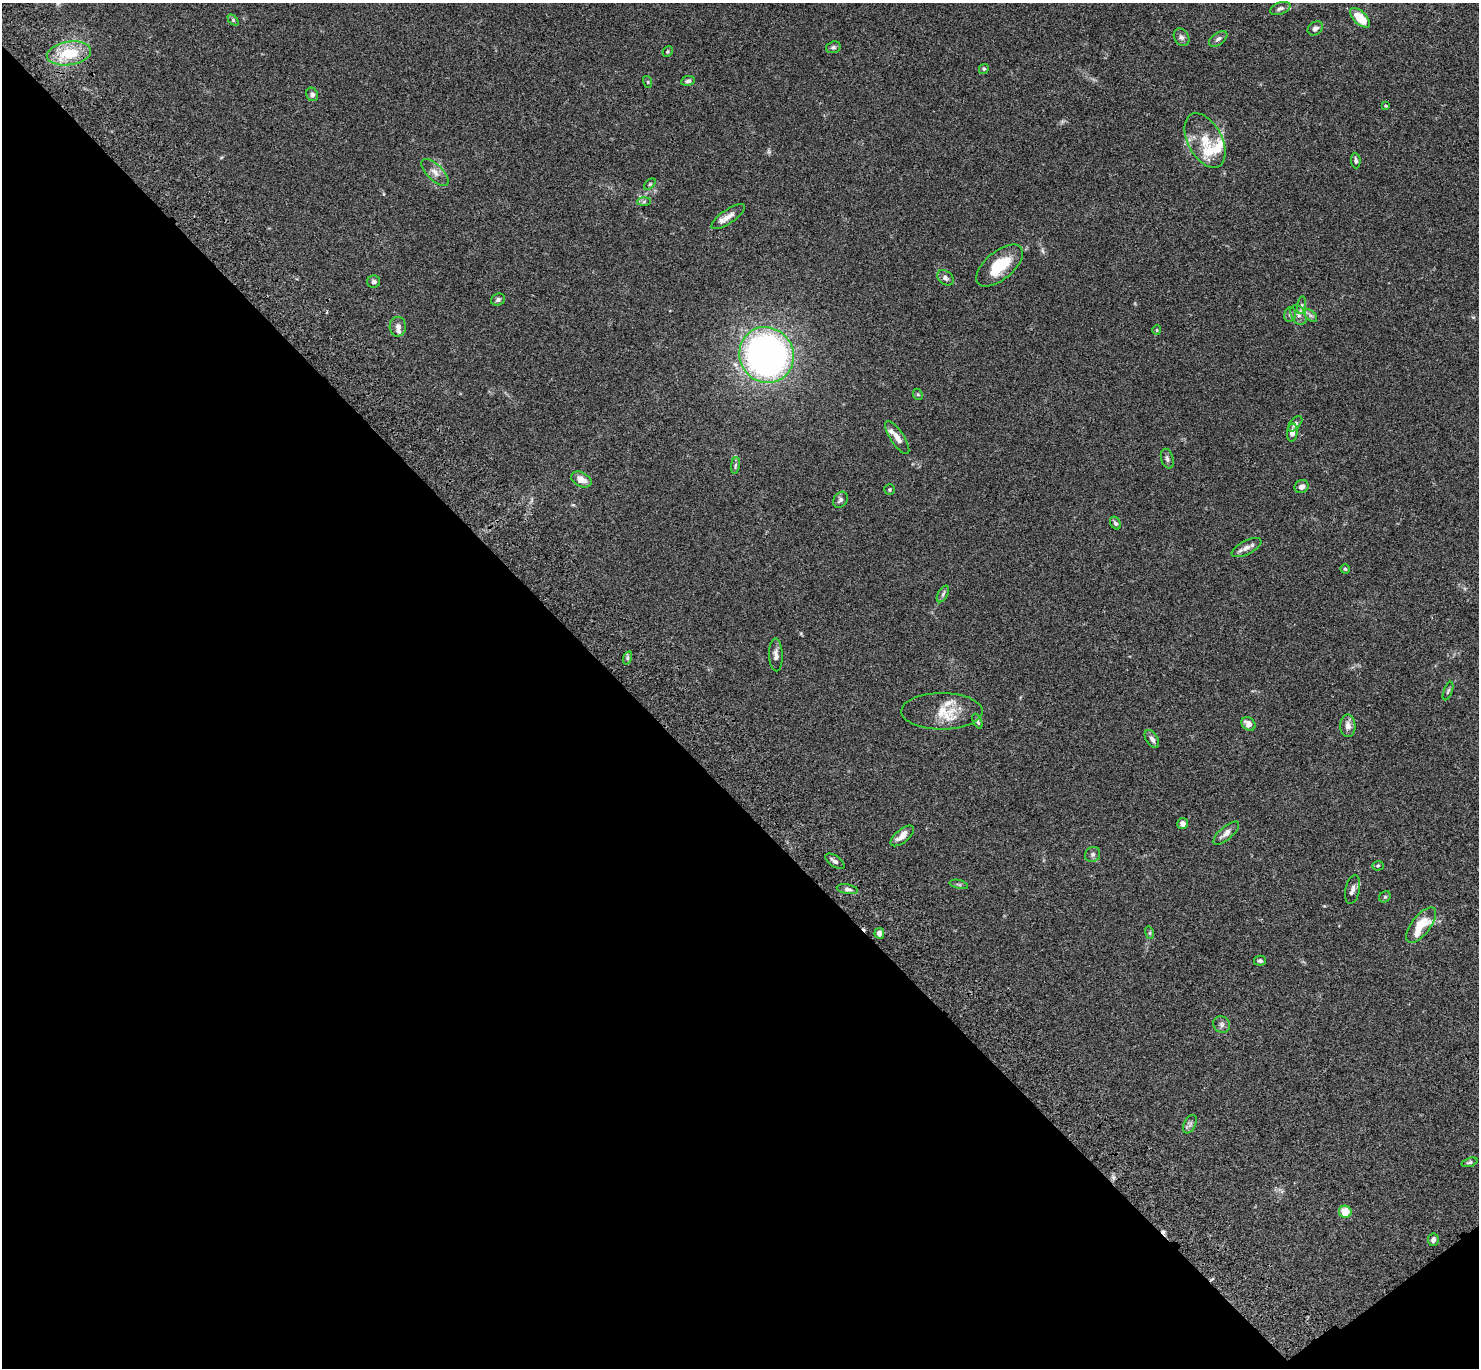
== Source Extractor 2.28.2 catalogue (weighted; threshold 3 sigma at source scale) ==
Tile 14 of 4 x 4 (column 2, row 4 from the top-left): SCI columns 1579-3055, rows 384-1749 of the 6110 x 6090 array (HDU 1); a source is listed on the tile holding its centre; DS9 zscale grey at full resolution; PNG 1481 x 1370 px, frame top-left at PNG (2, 3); each listed source drawn as its Kron ellipse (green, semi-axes under 4 px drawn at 4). Shown black and unused: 43% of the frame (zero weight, under 3 of 4 exposures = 6% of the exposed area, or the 3 px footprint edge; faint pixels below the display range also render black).
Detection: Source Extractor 2.28.2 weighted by HDU 2 'WHT'; one run over the whole footprint, this tile lists its part. Background 0.0588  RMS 0.0052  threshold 0.0236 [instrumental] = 3 sigma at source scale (4.5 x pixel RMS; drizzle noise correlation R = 1.50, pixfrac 1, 0.05/0.05 arcsec/px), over >= 5 px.
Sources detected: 81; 1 too faint to see at this stretch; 2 cosmic-ray / hot-pixel residue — neither listed nor drawn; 6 inside a brighter listed object's ellipse — not listed separately; the other 72 listed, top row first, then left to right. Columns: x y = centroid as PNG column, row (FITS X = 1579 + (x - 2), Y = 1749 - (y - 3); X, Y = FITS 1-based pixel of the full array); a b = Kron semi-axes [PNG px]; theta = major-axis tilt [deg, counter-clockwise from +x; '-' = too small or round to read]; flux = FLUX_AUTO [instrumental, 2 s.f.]
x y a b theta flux
1280 8 10 5 21 1.5
1360 18 12 6 -45 11
233 20 6 4 -47 0.72
1315 28 8 6 35 1.8
1181 37 9 7 -57 1.8
1218 39 10 6 36 1.8
833 47 7 5 18 1.1
668 51 5 5 - 0.67
69 53 22 11 8 18
984 69 5 4 - 0.7
688 81 7 5 8 1.2
648 82 6 4 -72 0.61
312 94 7 6 - 1.5
1385 106 4 3 - 0.57
1205 140 29 17 -62 12
1356 160 8 4 -85 1.2
435 172 17 8 -44 3.6
650 184 7 4 45 0.71
644 202 7 4 2 0.9
728 217 20 7 35 4.3
1000 266 28 14 40 17
945 278 9 6 -39 1.8
374 281 6 6 - 1.4
498 299 7 5 25 1.3
1301 305 9 4 81 1.3
1290 314 7 5 75 1.2
1298 315 10 7 -60 2.4
1311 315 8 5 -44 1.3
398 327 10 8 88 2.2
1157 330 5 4 - 0.53
766 355 28 26 -56 230
918 394 6 4 -66 0.76
1295 424 9 5 48 1.5
1292 433 9 5 85 2.8
897 438 19 7 -56 3.9
1167 459 10 6 -74 1.7
735 465 8 4 81 0.97
581 480 11 7 -25 4.6
1301 487 7 6 - 2.1
890 490 5 5 - 0.71
840 500 8 6 51 1.6
1115 523 7 5 -58 0.97
1246 548 16 7 27 3
1345 569 4 4 - 0.64
943 594 9 5 60 1.3
776 655 16 7 -88 2.6
627 658 7 4 71 0.97
1448 691 10 4 69 0.86
942 711 41 18 0 13
977 721 8 4 -67 1.2
1248 724 8 6 -43 3.5
1348 726 11 7 -89 3.5
1152 739 10 5 -58 2
1182 823 5 5 - 2.2
1226 833 16 6 41 3
902 836 14 6 39 4.5
1093 854 8 7 - 1.4
835 861 11 5 -34 1.7
1378 866 5 5 - 0.69
959 884 9 4 -13 0.89
847 889 10 4 -10 1.5
1353 890 14 7 78 2.2
1385 897 6 5 - 0.69
1421 925 21 9 53 14
879 933 5 5 - 2.2
1150 933 6 4 -73 0.7
1260 961 6 5 - 0.98
1222 1024 9 8 - 1.7
1190 1124 10 5 62 1.5
1470 1162 8 4 17 0.85
1345 1212 6 6 - 8.5
1433 1240 6 5 - 2